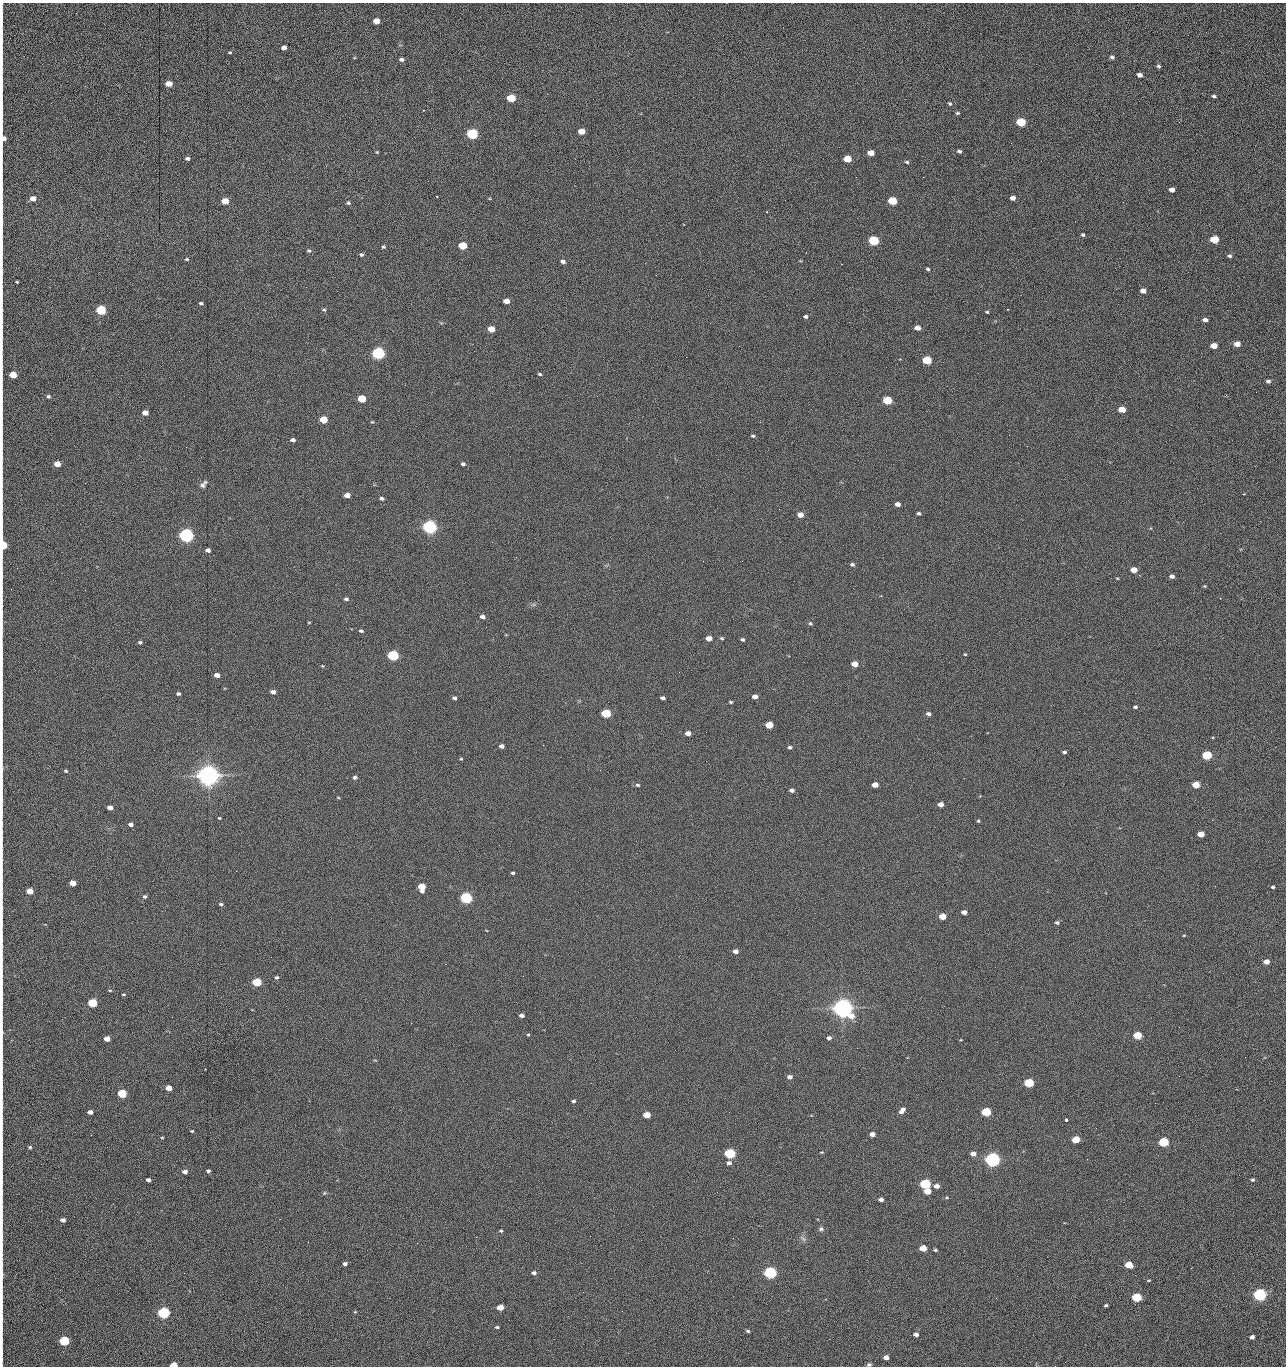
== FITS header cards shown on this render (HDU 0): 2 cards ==
NAXIS1  =                 1284 /fastest changing axis
NAXIS2  =                 1364 /next to fastest changing axis

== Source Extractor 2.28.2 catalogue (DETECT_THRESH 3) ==
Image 1284 x 1364 px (HDU 0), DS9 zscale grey, 1 PNG px = 1 image px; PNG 1288 x 1368 px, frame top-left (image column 1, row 1364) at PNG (2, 3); no overlay
Background 143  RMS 15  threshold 44.5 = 3 sigma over >= 5 px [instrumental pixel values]
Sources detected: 273; all 273 listed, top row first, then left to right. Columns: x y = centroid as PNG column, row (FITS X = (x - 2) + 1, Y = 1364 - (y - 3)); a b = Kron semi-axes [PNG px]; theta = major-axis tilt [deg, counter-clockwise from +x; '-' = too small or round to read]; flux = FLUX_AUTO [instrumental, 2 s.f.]
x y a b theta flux
2 19 14 2 90 2.7e+03
376 21 5 4 - 1.3e+04
1188 35 2 2 - 7.4e+02
2 40 12 2 90 2.2e+03
284 48 5 4 - 5.0e+03
230 52 5 3 - 1.0e+03
1112 57 5 4 - 2.1e+03
401 59 6 4 -1 2.7e+03
1158 66 5 4 - 1.9e+03
2 70 12 2 90 2.4e+03
1140 75 5 4 - 4.4e+03
169 84 5 4 - 1.4e+04
1214 96 4 3 - 1.9e+03
511 98 6 4 -4 4.3e+04
950 104 4 3 - 1.4e+03
2 106 16 2 90 3.1e+03
423 110 2 2 - 5.7e+02
957 113 6 4 13 1.3e+03
1021 122 6 5 - 6.1e+04
1179 122 3 3 - 8.7e+02
581 131 5 4 - 1.5e+04
472 134 6 5 - 1.6e+05
3 138 8 5 81 6.0e+03
959 151 5 4 - 2.2e+03
377 152 4 4 - 9.5e+02
871 153 5 4 - 1.2e+04
187 158 5 4 - 2.3e+03
847 159 5 4 - 2.8e+04
1041 161 2 2 - 1.1e+03
907 162 6 4 -18 1.6e+03
856 177 2 2 - 1.6e+03
923 177 2 2 - 1.2e+04
2 189 13 2 90 2.1e+03
1172 190 5 4 - 6.3e+03
33 198 5 4 - 1.0e+04
1013 198 5 4 - 5.4e+03
225 201 5 4 - 2.0e+04
892 201 5 5 - 5.1e+04
1123 202 2 2 - 6.1e+02
348 203 5 4 - 1.5e+03
767 212 3 3 - 1.2e+03
2 224 10 2 90 2.2e+03
1083 235 3 3 - 1.5e+03
1214 239 5 4 - 4.3e+04
874 241 6 5 - 1.0e+05
462 246 5 4 - 4.1e+04
383 247 4 4 - 1.5e+03
309 251 6 5 - 1.9e+03
361 255 4 4 - 1.7e+03
1229 256 5 4 - 2.0e+03
187 259 5 4 - 1.2e+03
563 261 6 4 -14 2.9e+03
841 264 2 2 - 1.9e+04
928 269 5 4 - 1.6e+03
17 282 3 2 - 9.0e+02
306 287 2 2 - 4.3e+02
1143 291 5 4 - 7.6e+03
2 297 23 2 90 3.3e+03
506 301 5 4 - 9.3e+03
201 303 4 3 - 1.7e+03
101 310 5 5 - 1.0e+05
324 310 5 4 - 1.4e+03
987 312 3 3 - 1.1e+03
806 316 4 4 - 2.0e+03
1205 320 5 4 - 3.8e+03
710 323 2 2 - 2.2e+03
917 328 5 4 - 7.7e+03
491 329 5 4 - 1.6e+04
1237 344 5 4 - 1.1e+04
1214 346 5 4 - 1.6e+04
378 353 6 5 - 3.0e+05
927 360 5 5 - 5.8e+04
540 374 4 3 - 1.4e+03
13 375 5 4 - 2.5e+04
1268 381 4 3 - 2.4e+03
1256 392 2 2 - 5.6e+02
48 396 4 4 - 1.8e+03
362 399 5 4 - 3.7e+04
887 400 5 4 - 6.0e+04
1122 409 5 4 - 1.9e+04
145 413 5 4 - 8.2e+03
323 419 5 4 - 2.9e+04
372 422 4 4 - 9.9e+02
1009 435 2 2 - 2.1e+03
753 436 5 3 - 1.6e+03
292 440 5 4 - 3.4e+03
1027 446 2 2 - 4.1e+02
186 447 2 2 - 2.1e+03
2 460 16 2 90 2.7e+03
57 464 5 4 - 1.2e+04
463 464 4 3 - 2.3e+03
85 483 2 2 - 5.9e+02
203 484 10 5 54 3.3e+03
2 494 10 2 90 1.6e+03
347 495 5 4 - 9.9e+03
382 498 5 4 - 2.3e+03
897 504 5 4 - 5.9e+03
919 513 4 4 - 1.8e+03
800 515 5 4 - 9.0e+03
430 527 6 5 - 5.0e+05
186 535 6 5 - 5.3e+05
492 542 2 2 - 1.8e+03
3 545 6 4 -86 3.7e+04
208 550 4 4 - 3.8e+03
852 565 6 5 - 2.2e+03
1134 570 5 4 - 1.3e+04
2 575 15 2 90 2.4e+03
1172 576 4 4 - 3.8e+03
1117 578 4 3 - 7.8e+02
1204 586 4 4 - 9.4e+02
11 589 2 2 - 4.2e+02
346 599 6 4 -9 2.1e+03
482 617 5 4 - 4.2e+03
309 622 4 2 - 8.0e+02
810 623 5 5 - 1.6e+03
361 631 5 4 - 2.0e+03
709 638 5 4 - 1.0e+04
722 638 6 4 -21 1.3e+03
742 639 4 3 - 1.7e+03
140 642 5 4 - 1.7e+03
965 654 4 3 - 9.5e+02
393 655 5 5 - 1.6e+05
2 664 11 2 90 1.6e+03
855 664 5 4 - 1.4e+04
322 666 4 4 - 8.3e+02
679 672 2 2 - 1.9e+03
217 675 5 4 - 7.1e+03
273 692 4 4 - 4.2e+03
178 694 4 3 - 2.0e+03
755 696 5 4 - 6.1e+03
454 698 4 4 - 2.5e+03
663 698 4 3 - 2.5e+03
2 700 9 2 90 1.5e+03
731 702 4 3 - 1.2e+03
1135 707 4 3 - 1.6e+03
606 713 5 4 - 7.2e+04
928 714 5 4 - 2.7e+03
769 725 5 4 - 2.8e+04
688 733 5 4 - 7.6e+03
543 745 2 2 - 2.1e+03
501 746 4 4 - 4.3e+03
790 747 5 4 - 2.0e+03
1064 752 4 3 - 1.8e+03
1207 755 5 4 - 7.6e+04
461 759 4 4 - 1.1e+03
706 761 2 2 - 1.2e+03
2 770 12 2 86 1.8e+03
66 771 5 4 - 1.2e+03
208 775 7 6 - 1.5e+06
355 777 5 4 - 2.5e+03
637 785 6 4 -5 1.6e+03
875 785 5 4 - 1.1e+04
1196 785 5 4 - 2.5e+04
792 790 5 4 - 3.4e+03
338 797 5 3 - 7.6e+02
2 800 11 2 90 1.8e+03
941 804 5 4 - 7.8e+03
110 808 5 4 - 6.6e+03
219 818 4 3 - 8.5e+02
978 821 4 4 - 1.2e+03
2 824 9 2 90 1.3e+03
130 824 4 4 - 3.7e+03
1201 834 5 4 - 1.5e+04
513 873 3 3 - 1.7e+03
73 883 5 4 - 1.2e+04
422 887 6 5 - 2.7e+04
1273 887 3 3 - 1.6e+03
30 891 5 4 - 1.6e+04
145 896 5 4 - 1.9e+03
466 898 5 5 - 2.4e+05
221 904 5 4 - 1.6e+03
2 909 11 2 90 1.7e+03
964 912 5 4 - 5.9e+03
942 916 5 4 - 1.9e+04
1057 923 4 4 - 1.9e+03
2 924 9 2 90 1.4e+03
1184 935 4 2 - 7.5e+02
2 940 8 2 90 1.5e+03
735 951 5 4 - 6.1e+03
1266 962 5 4 - 7.6e+03
523 976 2 2 - 1.4e+03
277 977 4 4 - 1.8e+03
257 982 5 4 - 6.1e+04
110 990 5 3 - 8.9e+02
2 991 17 2 90 2.8e+03
123 994 4 3 - 1.0e+03
92 1003 5 4 - 7.6e+04
843 1008 7 6 - 1.3e+06
521 1015 4 3 - 4.1e+03
411 1023 2 2 - 3.7e+03
2 1033 15 3 88 2.7e+03
528 1035 4 4 - 9.9e+02
1137 1035 5 4 - 4.9e+04
829 1038 4 4 - 3.4e+03
107 1039 5 4 - 1.1e+04
857 1048 2 2 - 8.8e+02
2 1056 14 2 90 2.5e+03
1245 1057 2 2 - 1.2e+03
1179 1076 2 2 - 1.7e+03
790 1077 5 4 - 3.6e+03
1029 1083 5 4 - 8.8e+04
169 1088 5 4 - 1.2e+04
122 1094 5 4 - 6.5e+04
573 1101 4 3 - 1.9e+03
1155 1103 2 2 - 5.7e+02
2 1105 15 2 90 2.5e+03
902 1111 8 5 47 5.2e+03
90 1112 5 4 - 5.2e+03
729 1112 2 2 - 6.0e+02
986 1112 5 4 - 7.3e+04
646 1115 5 4 - 2.1e+04
1066 1120 3 3 - 5.6e+03
192 1131 4 3 - 1.0e+03
872 1134 4 4 - 7.1e+03
91 1135 2 2 - 1.7e+03
162 1138 4 3 - 9.5e+02
1076 1139 5 4 - 3.2e+04
1163 1142 5 4 - 9.9e+04
2 1145 9 2 90 1.6e+03
30 1147 4 3 - 1.4e+03
571 1149 2 2 - 6.3e+02
821 1152 4 3 - 8.5e+02
730 1153 5 5 - 1.5e+05
973 1154 5 4 - 7.5e+03
992 1159 6 5 - 6.2e+05
1087 1159 2 2 - 1.3e+03
729 1163 5 5 - 3.1e+03
208 1171 4 3 - 2.2e+03
185 1172 5 4 - 4.6e+03
148 1180 4 4 - 3.5e+03
1253 1180 4 3 - 1.8e+03
925 1184 5 4 - 1.5e+05
936 1186 5 4 - 6.5e+03
927 1191 5 4 - 1.7e+04
324 1193 5 5 - 1.3e+03
881 1199 4 3 - 4.4e+03
2 1213 16 2 90 2.7e+03
280 1219 3 2 - 1.6e+03
63 1220 5 4 - 4.4e+03
821 1229 7 5 -25 2.3e+03
501 1231 4 4 - 1.3e+03
2 1237 14 2 90 2.2e+03
476 1237 2 2 - 4.8e+03
803 1239 9 5 -53 2.9e+03
308 1242 2 2 - 1.2e+03
417 1243 2 2 - 3.7e+03
923 1248 5 4 - 1.9e+04
935 1250 4 3 - 1.4e+03
345 1264 4 4 - 2.8e+03
1129 1265 5 4 - 2.7e+04
534 1273 5 4 - 3.0e+03
770 1273 5 5 - 3.1e+05
2 1274 18 3 -89 3.4e+03
1149 1280 4 3 - 1.0e+03
1260 1295 5 5 - 3.6e+05
1136 1297 5 4 - 7.9e+04
996 1298 3 2 - 1.9e+03
1106 1305 4 3 - 1.6e+03
500 1307 5 4 - 1.8e+04
622 1311 2 2 - 5.8e+02
355 1312 5 3 - 8.3e+02
164 1313 5 5 - 2.4e+05
2 1318 12 2 90 2.3e+03
497 1327 4 3 - 1.4e+03
748 1331 5 4 - 1.5e+03
916 1334 5 4 - 4.1e+03
1252 1337 4 4 - 5.2e+03
64 1341 5 5 - 9.3e+04
2 1352 14 2 90 2.2e+03
886 1357 5 4 - 6.8e+03
173 1365 5 3 - 2.4e+04
869 1365 6 4 2 2.0e+03
1055 1366 2 2 - 1.3e+03
At the frame edge (FLAGS 8, measured only in part): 34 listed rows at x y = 2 19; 2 40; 2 70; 2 106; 3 138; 2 189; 2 224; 2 297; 13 375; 2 460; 2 494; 3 545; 2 575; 2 664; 2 700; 2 770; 2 800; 2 824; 2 909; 2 924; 2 940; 2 991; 2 1033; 2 1056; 2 1105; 2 1145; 2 1213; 2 1237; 2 1274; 2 1318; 2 1352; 173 1365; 869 1365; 1055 1366

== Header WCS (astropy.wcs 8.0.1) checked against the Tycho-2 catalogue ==
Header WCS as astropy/WCSLIB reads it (CRVAL/CRPIX/CD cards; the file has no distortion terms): RA---TAN/DEC--TAN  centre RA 15:41:41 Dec +51:59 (235.42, +51.98 deg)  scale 1.26 arcsec/px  FOV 26.9' x 28.5'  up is +92 deg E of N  parity flipped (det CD > 0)
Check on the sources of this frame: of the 60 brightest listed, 10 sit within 2.0 arcsec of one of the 11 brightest Tycho-2 stars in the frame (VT <= 12.29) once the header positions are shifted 0.22 arcsec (0.14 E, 0.17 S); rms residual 0.94 arcsec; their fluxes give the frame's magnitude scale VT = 25.21 - 2.5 log10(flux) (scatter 0.22 mag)
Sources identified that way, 10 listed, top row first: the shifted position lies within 2.0 arcsec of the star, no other Tycho-2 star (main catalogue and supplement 1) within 4.0 arcsec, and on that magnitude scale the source's flux lands within +1.5 / -3 mag of the star's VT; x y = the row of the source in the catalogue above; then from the Tycho-2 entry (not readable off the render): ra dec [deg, ICRS J2000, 3 dp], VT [Tycho-2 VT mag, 2 dp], TYC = Tycho-2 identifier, HIP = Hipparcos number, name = IAU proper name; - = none
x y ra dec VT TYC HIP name
378 353 235.614 +52.064 11.61 3489-1132-1 - -
430 527 235.514 +52.049 11.19 3489-1407-1 - -
186 535 235.515 +52.133 11.12 3489-1380-1 - -
208 775 235.378 +52.130 9.31 3489-1322-1 76850 -
466 898 235.303 +52.042 11.52 3489-958-1 - -
843 1008 235.232 +51.912 9.59 3489-824-1 - -
992 1159 235.143 +51.862 10.97 3489-1016-1 - -
925 1184 235.131 +51.886 12.29 3489-908-1 - -
770 1273 235.084 +51.941 11.45 3489-1346-1 - -
164 1313 235.075 +52.152 11.74 3489-912-1 - -